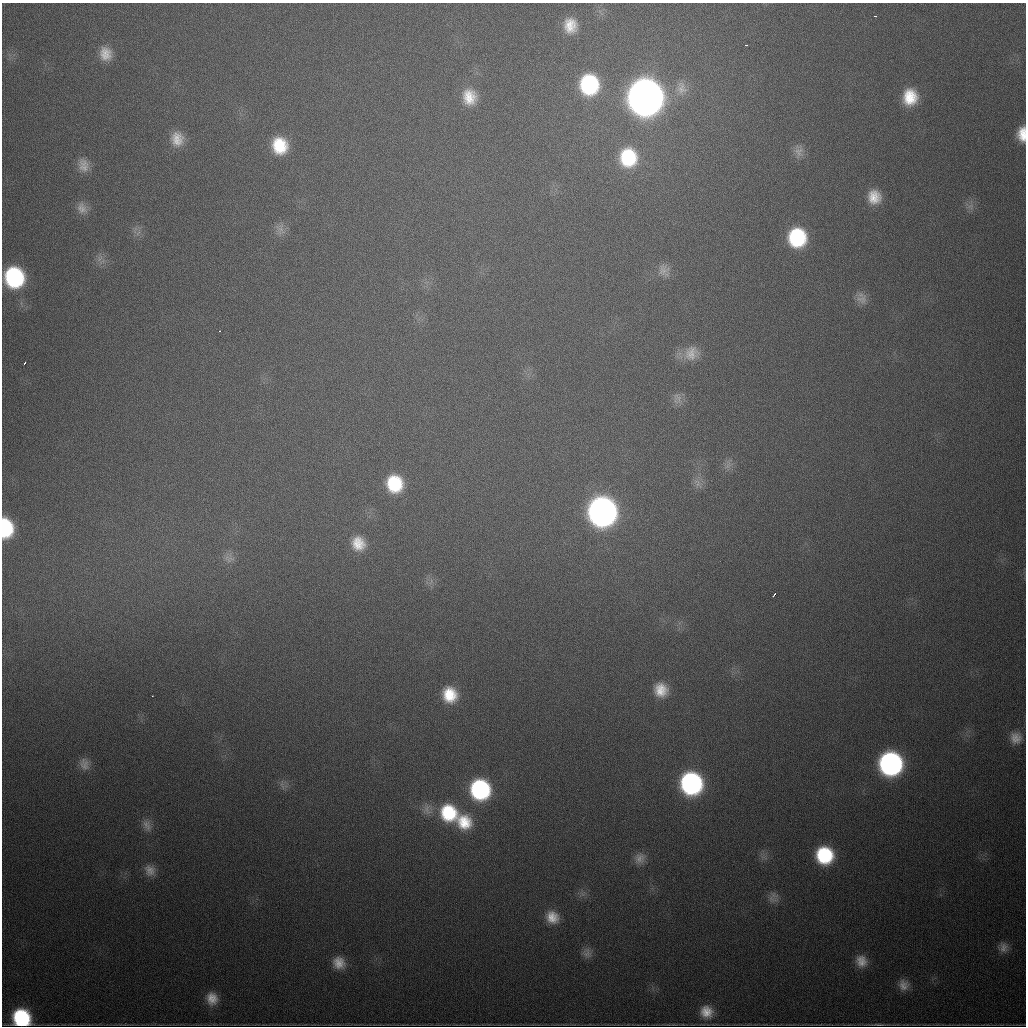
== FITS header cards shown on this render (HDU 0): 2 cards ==
NAXIS1  =                 1024
NAXIS2  =                 1024

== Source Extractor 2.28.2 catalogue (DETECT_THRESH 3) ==
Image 1024 x 1024 px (HDU 0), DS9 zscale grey, 1 PNG px = 1 image px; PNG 1028 x 1028 px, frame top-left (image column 1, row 1024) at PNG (2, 3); no overlay
Background 675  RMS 21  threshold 62.2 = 3 sigma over >= 5 px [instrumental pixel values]
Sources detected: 65; all 65 listed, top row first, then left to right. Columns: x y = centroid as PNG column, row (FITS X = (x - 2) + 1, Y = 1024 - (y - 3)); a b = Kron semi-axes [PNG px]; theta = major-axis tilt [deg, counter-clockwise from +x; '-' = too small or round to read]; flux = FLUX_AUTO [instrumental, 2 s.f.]
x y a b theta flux
875 16 4 2 - 2.9e+03
570 25 20 17 -85 3.3e+04
746 45 3 2 - 2.7e+03
105 54 17 15 -73 2.2e+04
589 85 19 17 -84 1.5e+05
681 88 19 14 -79 1.9e+04
469 97 20 17 -79 3.5e+04
645 97 20 18 -87 3.1e+06
910 97 18 15 87 4.4e+04
1022 134 16 9 -90 2.5e+04
177 139 18 15 -84 2.4e+04
280 146 18 15 -72 5.5e+04
799 152 14 13 - 1.3e+04
628 157 21 19 -84 9.0e+04
84 165 17 13 -76 1.6e+04
874 197 17 15 -80 2.8e+04
970 206 8 8 - 6.9e+03
82 208 16 13 -61 1.3e+04
281 229 11 9 -82 9.8e+03
138 233 9 4 53 4.2e+03
797 238 17 16 - 1.1e+05
100 258 10 4 49 5.5e+03
664 270 18 15 -67 1.5e+04
14 277 17 16 - 1.8e+05
862 299 15 13 -5 1.3e+04
220 331 2 2 - 1.3e+03
692 353 21 18 44 2.5e+04
25 363 4 2 - 3.9e+03
677 398 16 12 -76 1.2e+04
728 465 14 5 54 6.3e+03
697 483 14 9 -53 9.6e+03
394 484 17 15 -73 7.2e+04
602 512 18 17 - 1.1e+06
6 528 17 11 -86 1.1e+05
358 543 17 15 -57 3.0e+04
229 559 15 9 -12 1.1e+04
431 581 10 4 65 4.4e+03
774 595 5 3 - 8.1e+03
661 690 15 14 - 2.8e+04
450 695 18 16 -67 4.6e+04
152 696 3 2 - 1.4e+03
1016 738 15 14 - 1.6e+04
84 764 17 12 -77 1.3e+04
890 764 17 16 - 4.2e+05
691 783 17 16 - 3.1e+05
282 785 14 4 -71 4.1e+03
480 789 17 16 - 1.9e+05
427 809 16 9 -68 9.9e+03
449 813 20 18 -47 8.2e+04
464 822 19 17 -49 4.4e+04
147 825 18 10 -67 1.2e+04
824 855 15 15 - 1.0e+05
640 858 15 13 48 1.3e+04
150 870 15 13 -50 1.4e+04
772 899 17 10 -15 1.1e+04
552 917 16 14 -40 2.4e+04
1003 947 14 13 - 1.2e+04
587 953 14 12 -66 9.6e+03
861 961 16 14 -70 2.0e+04
339 963 15 14 - 2.1e+04
903 985 14 13 - 1.4e+04
212 998 15 13 -75 2.1e+04
706 1012 15 14 - 2.4e+04
21 1018 15 13 -36 1.4e+05
879 1024 13 3 -2 3.2e+03
At the frame edge (FLAGS 8, measured only in part): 3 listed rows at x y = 1022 134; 6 528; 21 1018